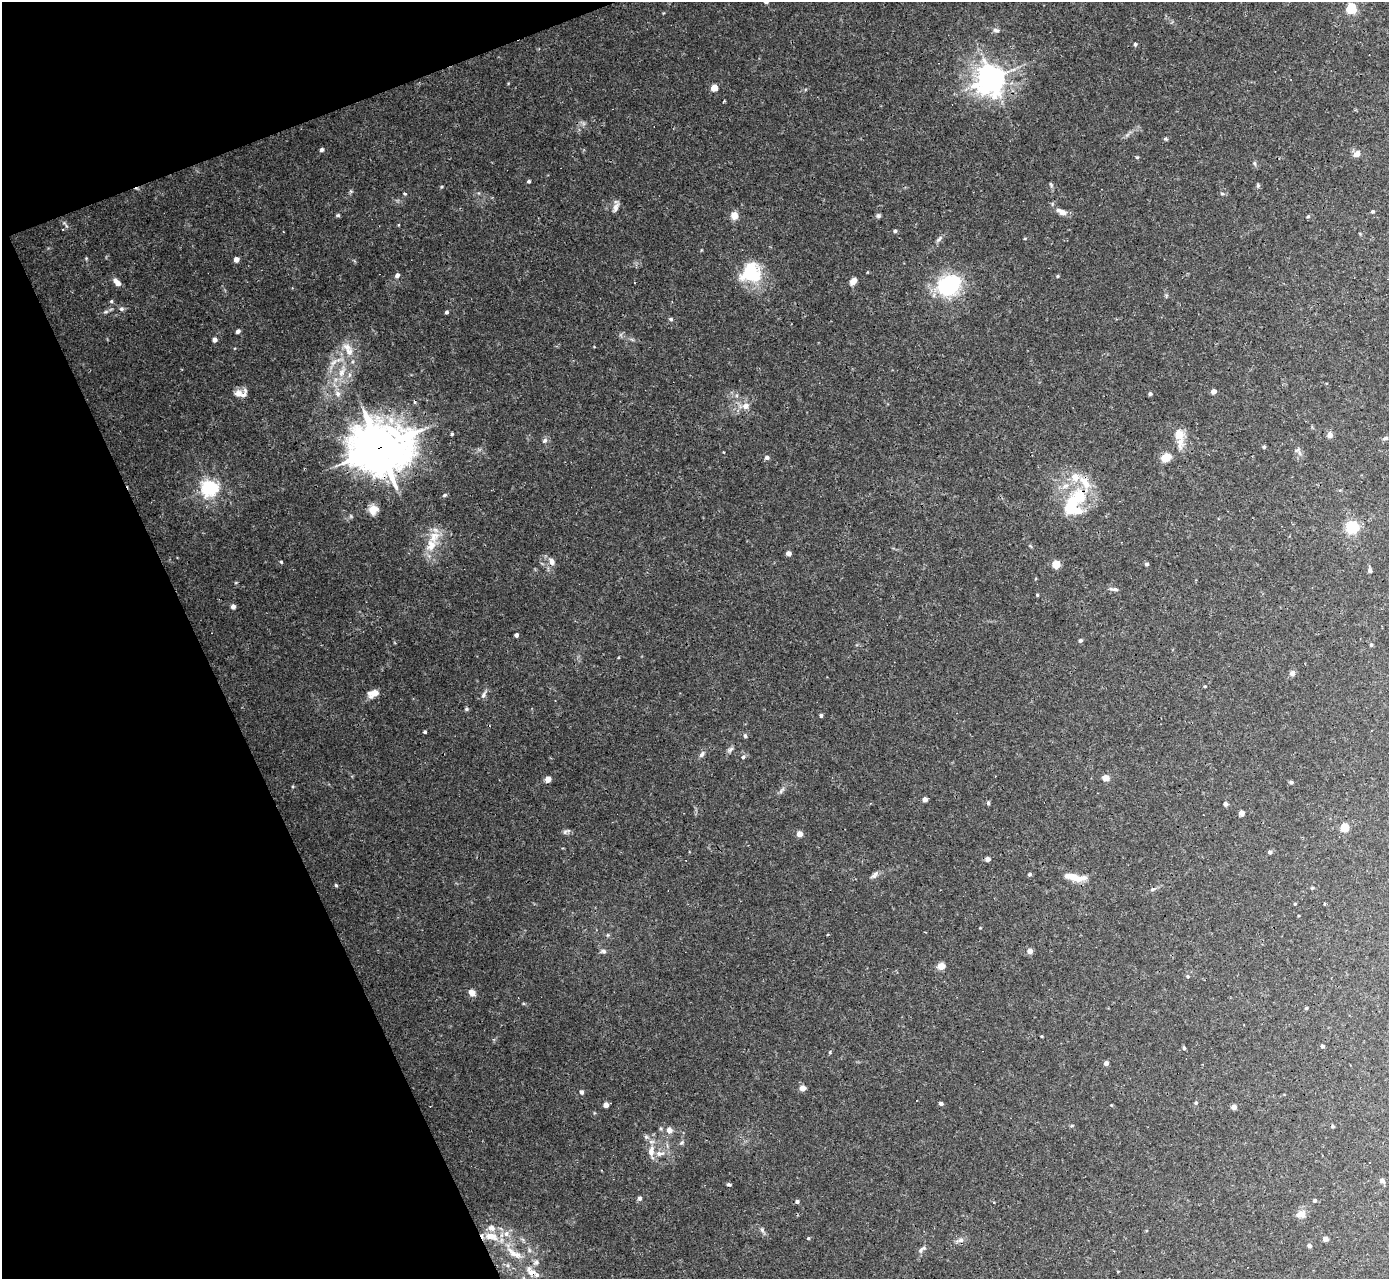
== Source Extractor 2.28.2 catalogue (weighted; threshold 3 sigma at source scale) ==
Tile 5 of 4 x 4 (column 1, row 2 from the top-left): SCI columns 1-1387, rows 2833-4109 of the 5547 x 5534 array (HDU 1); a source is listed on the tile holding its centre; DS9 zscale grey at full resolution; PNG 1391 x 1281 px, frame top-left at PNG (2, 2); no overlay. Shown black and unused: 19% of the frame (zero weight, under 3 of 4 exposures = <1% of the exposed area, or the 3 px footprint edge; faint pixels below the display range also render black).
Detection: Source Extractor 2.28.2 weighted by HDU 2 'WHT'; one run over the whole footprint, this tile lists its part. Background 0.0301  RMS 0.0024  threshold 0.0108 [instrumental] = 3 sigma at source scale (4.5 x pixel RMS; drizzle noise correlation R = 1.50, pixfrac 1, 0.05/0.05 arcsec/px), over >= 5 px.
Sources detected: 175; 4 inside a brighter object's white glare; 6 cosmic-ray / hot-pixel residue — not listed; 9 inside a brighter listed object's ellipse — not listed separately; the other 156 listed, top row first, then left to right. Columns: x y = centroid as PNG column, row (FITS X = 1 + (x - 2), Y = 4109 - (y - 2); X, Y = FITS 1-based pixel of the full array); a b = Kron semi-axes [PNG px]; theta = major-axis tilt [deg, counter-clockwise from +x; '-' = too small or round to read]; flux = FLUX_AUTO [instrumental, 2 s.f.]
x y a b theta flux
1351 9 5 5 - 18
996 30 10 5 -12 0.67
1135 44 5 4 - 0.44
992 78 9 9 - 250
714 88 5 4 - 3.6
1165 139 6 4 -25 0.33
322 150 4 4 - 0.65
1357 154 11 8 41 1.2
1137 157 4 4 - 0.25
1254 163 6 4 -71 0.35
529 181 4 3 - 0.43
1051 185 8 3 -59 0.35
1258 185 6 4 -72 0.36
405 194 4 3 - 0.21
1222 194 6 4 -1 0.34
616 207 15 6 77 1.1
1373 211 4 4 - 0.38
1062 212 13 6 -25 1.6
338 215 5 4 - 0.4
734 215 10 8 -87 1.8
878 216 6 6 - 0.48
1308 216 5 4 - 0.29
398 225 4 3 - 0.18
895 231 5 4 - 0.44
1025 238 4 3 - 0.24
939 239 12 4 45 0.66
86 258 5 4 - 0.24
236 259 4 4 - 1.6
751 270 25 21 89 9
397 275 6 5 - 0.7
1058 276 4 4 - 0.28
853 281 8 6 54 1.6
117 282 11 6 -47 1.6
946 282 34 26 34 15
111 301 5 4 - 0.34
121 309 7 5 0 0.52
106 312 8 4 9 0.45
446 312 4 3 - 0.5
671 319 5 4 - 0.37
238 331 5 4 - 0.69
215 340 4 4 - 1.1
348 349 23 11 -62 3.4
333 362 13 6 42 1.5
341 372 13 8 69 2.2
349 375 7 4 72 0.49
1213 391 4 4 - 1.4
238 393 19 8 22 1.8
338 394 9 7 -46 1.1
1150 394 4 4 - 0.48
745 406 10 9 - 1.6
452 434 3 3 - 0.31
1178 435 16 13 -86 2.9
1330 435 8 6 -80 1
1385 438 8 5 17 0.55
545 440 8 6 44 0.66
1264 447 4 4 - 0.37
380 448 21 18 1 700
1299 452 15 3 -62 0.67
767 457 5 5 - 0.7
1166 457 10 8 21 3
209 488 6 6 - 85
444 495 6 4 27 0.4
1070 506 30 27 -67 11
373 510 11 10 - 2.3
1352 527 5 5 - 41
431 545 20 13 72 4.5
789 553 5 4 - 1
281 562 4 3 - 0.24
552 562 10 8 -74 1.2
1056 564 5 4 - 8.2
1147 564 4 4 - 0.49
1370 571 5 5 - 0.59
1114 589 13 4 -8 0.64
1037 595 3 3 - 0.33
233 606 4 4 - 1.2
516 635 4 4 - 0.92
1080 640 6 4 42 0.45
1371 645 5 4 - 0.35
1292 673 7 6 - 0.82
1205 686 3 3 - 0.21
374 693 11 7 19 2.8
484 694 11 6 68 0.85
467 709 5 4 - 0.41
821 715 4 3 - 1
425 732 3 3 - 0.35
745 736 6 4 -73 0.37
730 749 10 5 37 0.62
702 754 9 6 56 0.76
743 757 6 5 - 0.51
1106 778 6 5 - 2.4
548 779 5 4 - 2.4
1291 782 4 4 - 0.55
781 791 12 4 50 0.66
925 799 4 4 - 1.4
988 803 5 4 - 0.43
1225 804 4 4 - 0.82
1241 813 4 4 - 2.4
1345 827 5 5 - 8.8
566 831 13 4 19 0.56
799 834 4 4 - 2.9
1270 852 4 4 - 0.7
988 859 4 4 - 1.2
1030 874 4 4 - 0.39
875 875 12 5 46 0.84
1073 877 21 7 -15 4.2
336 885 5 4 - 0.3
1312 888 5 4 - 0.23
1153 889 7 5 27 0.52
1324 903 3 3 - 3
1295 904 3 3 - 0.24
1299 916 3 2 - 0.19
608 935 6 3 -72 0.27
603 951 8 6 -10 0.64
1030 951 5 4 - 1.8
941 966 6 5 - 2.5
1188 976 5 4 - 0.3
472 993 6 5 - 2.1
1306 1008 4 4 - 0.31
1042 1036 3 3 - 0.22
1322 1046 4 3 - 0.7
1184 1048 5 4 - 0.38
830 1052 5 3 - 0.25
1106 1063 4 4 - 1
802 1088 5 5 - 1.6
582 1092 5 4 - 0.61
1196 1103 5 5 - 0.37
941 1104 4 4 - 0.63
606 1105 4 4 - 1.5
1111 1105 4 3 - 0.17
1234 1107 4 4 - 1.6
1332 1126 5 4 - 0.34
669 1130 5 5 - 1.9
646 1137 7 6 - 0.55
682 1143 7 5 44 0.46
651 1151 17 8 85 2.2
660 1154 13 7 1 1.6
1382 1180 4 4 - 1.2
729 1184 5 3 - 0.41
640 1198 6 6 - 0.52
1315 1201 5 4 - 0.38
797 1202 4 4 - 0.59
994 1203 3 3 - 0.22
1301 1214 13 9 15 1.7
762 1230 7 5 -46 0.52
491 1236 21 10 -15 4.5
808 1238 4 4 - 0.23
1325 1239 4 4 - 1.4
961 1240 8 7 - 0.89
1309 1246 4 4 - 0.88
529 1250 7 4 -72 0.46
921 1250 9 6 64 0.72
513 1253 25 8 -44 3.8
536 1262 10 6 37 0.9
508 1265 6 4 72 0.41
1118 1271 3 2 - 0.16
531 1272 13 10 -15 2.2
Overlapping masked pixels (flux is a lower limit): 4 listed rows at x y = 992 78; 380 448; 1070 506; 491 1236